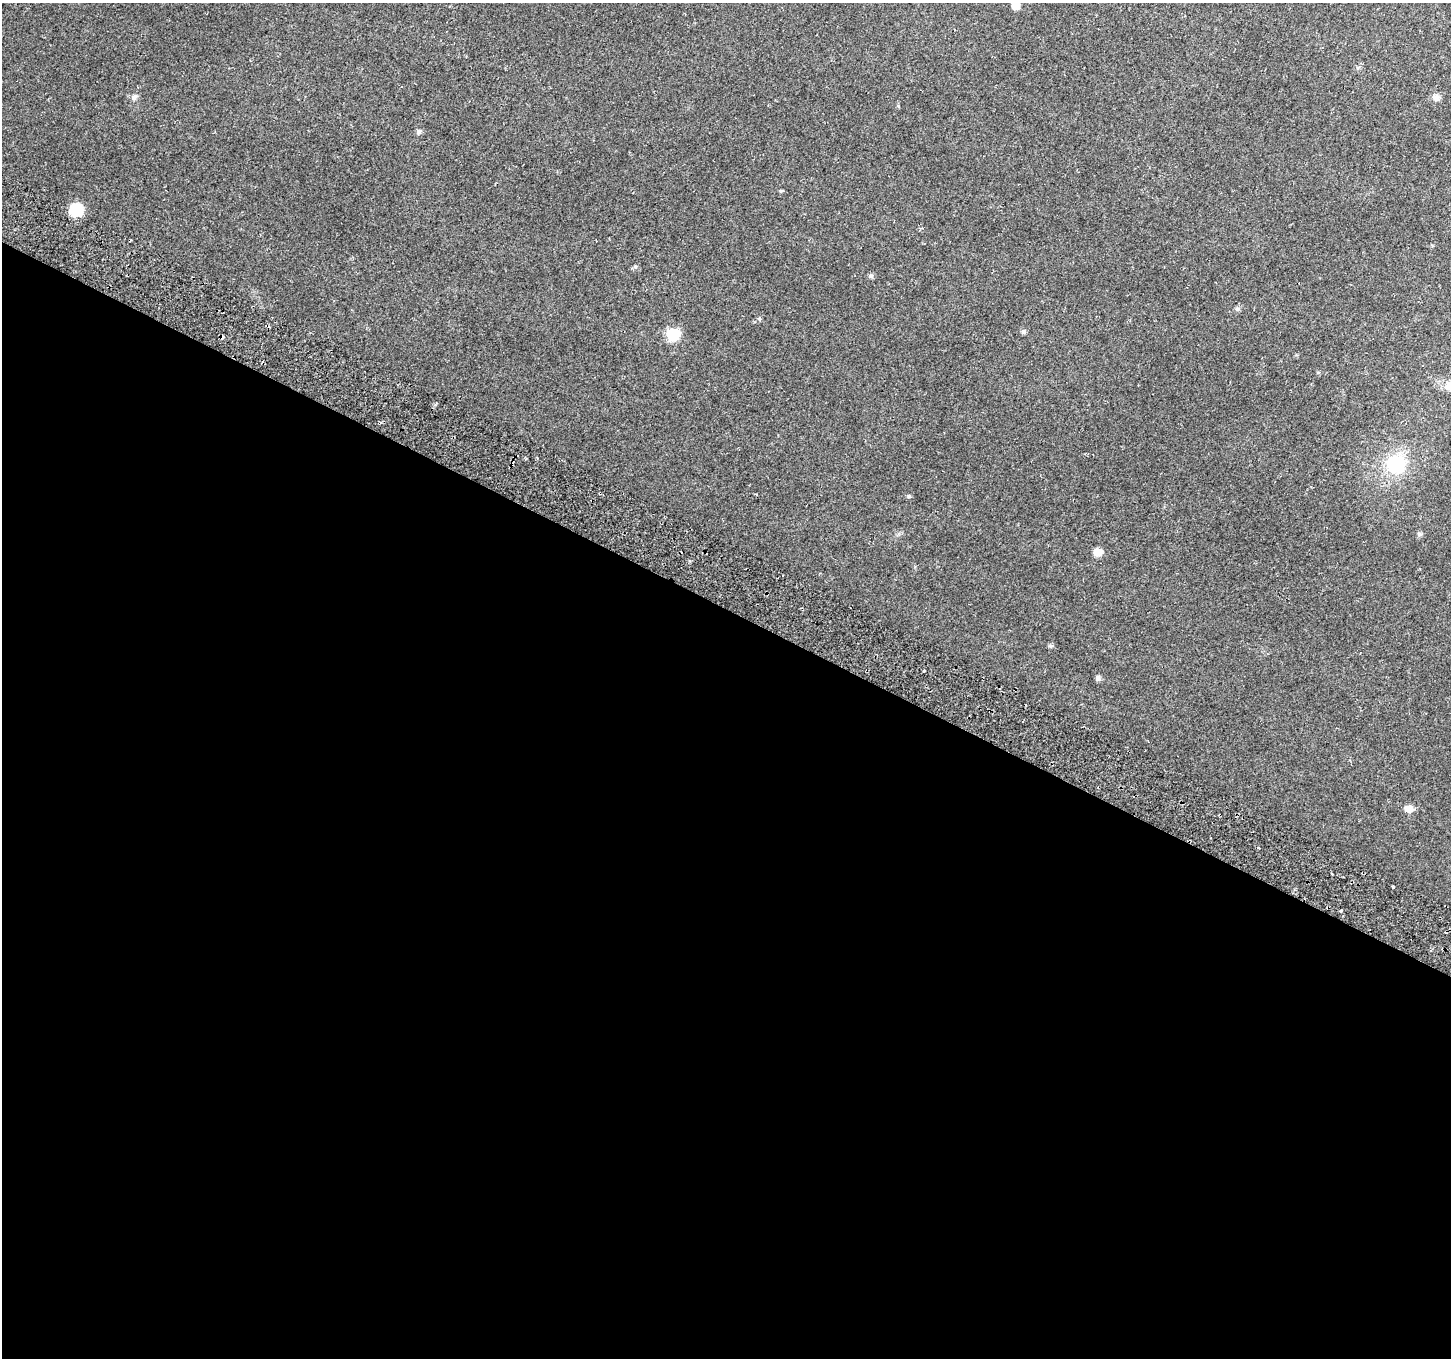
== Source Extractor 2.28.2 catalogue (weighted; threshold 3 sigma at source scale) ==
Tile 14 of 4 x 4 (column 2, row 4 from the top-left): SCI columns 1486-2934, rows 317-1672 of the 5859 x 5992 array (HDU 1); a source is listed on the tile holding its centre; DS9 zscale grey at full resolution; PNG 1453 x 1360 px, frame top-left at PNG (2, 3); no overlay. Shown black and unused: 55% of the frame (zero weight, under 2 of 3 exposures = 3% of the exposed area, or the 3 px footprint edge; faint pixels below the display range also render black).
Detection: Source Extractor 2.28.2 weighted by HDU 2 'WHT'; one run over the whole footprint, this tile lists its part. Background 0.0266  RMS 0.0078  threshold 0.0352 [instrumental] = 3 sigma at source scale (4.5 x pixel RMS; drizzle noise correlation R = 1.50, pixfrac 1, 0.0396/0.0396 arcsec/px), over >= 5 px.
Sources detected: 25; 3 cosmic-ray / hot-pixel residue — not listed; the other 22 listed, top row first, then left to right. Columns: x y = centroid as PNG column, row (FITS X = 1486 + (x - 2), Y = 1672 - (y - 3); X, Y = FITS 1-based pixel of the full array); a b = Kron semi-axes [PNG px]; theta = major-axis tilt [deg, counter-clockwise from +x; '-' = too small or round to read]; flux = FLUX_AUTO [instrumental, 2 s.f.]
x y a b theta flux
1016 6 7 7 - 6.4
134 97 9 7 51 2.6
1436 97 8 8 - 3.8
419 132 7 6 - 1.9
781 191 5 4 - 0.85
76 209 10 10 - 34
871 276 7 6 - 1.6
1237 309 7 5 -69 1.5
1023 332 6 6 - 1.6
673 334 9 8 - 52
1450 386 20 14 -27 11
1395 464 20 19 - 44
909 496 5 4 - 1.1
1420 534 7 5 -16 1.6
1098 552 9 8 - 6.8
1051 646 5 5 - 1.2
924 670 3 3 - 7.5
1098 678 6 6 - 1.7
1409 808 9 7 -10 5.5
1258 848 3 2 - 1.5
1393 887 3 3 - 3.6
1341 911 3 3 - 1.3
Isophote crosses this tile's border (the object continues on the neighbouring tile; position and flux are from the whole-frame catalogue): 2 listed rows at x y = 1016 6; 1450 386